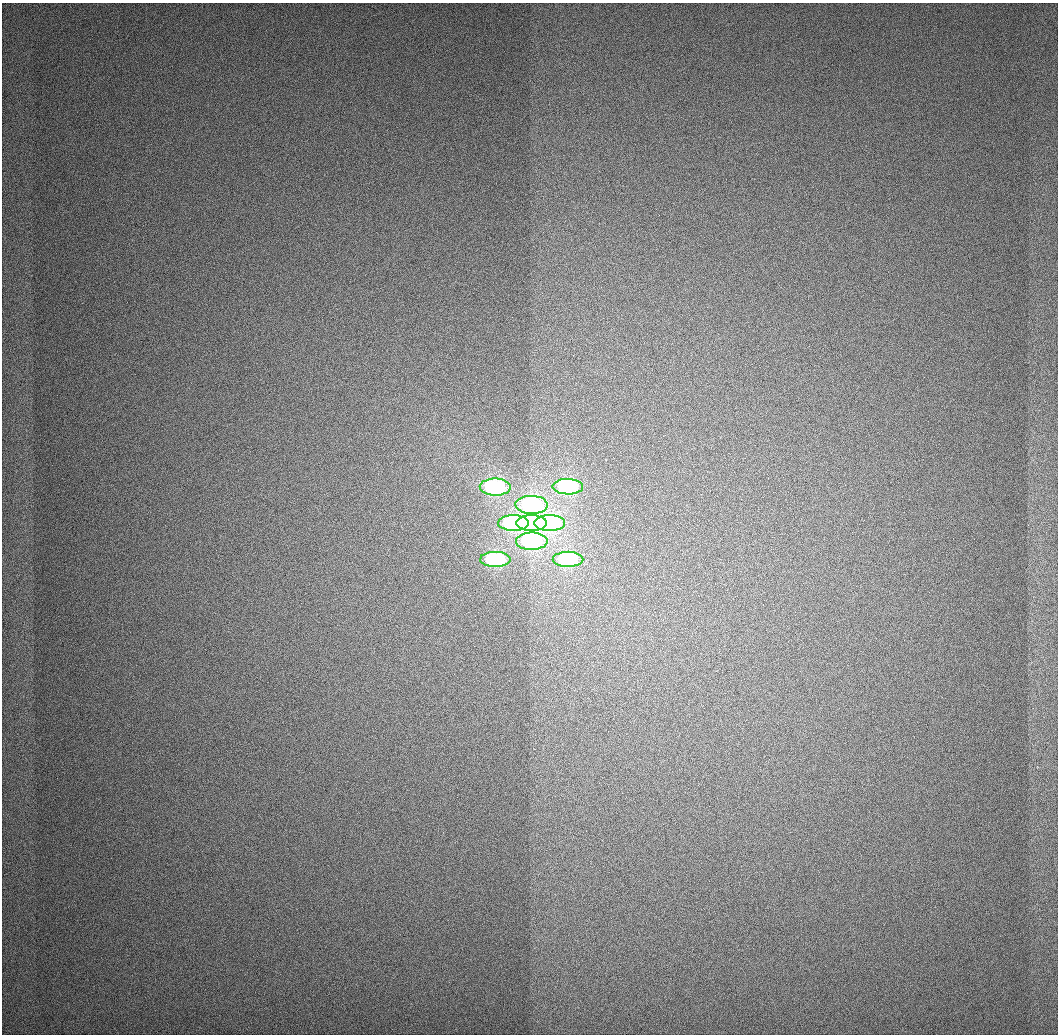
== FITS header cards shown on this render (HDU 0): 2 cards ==
NAXIS1  =                 1056
NAXIS2  =                 1032

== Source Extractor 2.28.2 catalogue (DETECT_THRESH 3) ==
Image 1056 x 1032 px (HDU 0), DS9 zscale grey, 1 PNG px = 1 image px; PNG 1060 x 1036 px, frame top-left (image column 1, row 1032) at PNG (2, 3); each listed source drawn as its Kron ellipse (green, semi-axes under 4 px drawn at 4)
Background 512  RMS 4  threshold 11.9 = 3 sigma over >= 5 px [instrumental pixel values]
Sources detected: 9; all 9 listed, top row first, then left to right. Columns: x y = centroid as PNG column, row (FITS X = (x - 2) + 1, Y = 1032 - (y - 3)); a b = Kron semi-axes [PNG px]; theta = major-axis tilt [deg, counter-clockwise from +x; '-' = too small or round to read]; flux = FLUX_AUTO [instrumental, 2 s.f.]
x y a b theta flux
495 487 15 8 -1 220000
568 487 15 7 -1 200000
532 505 16 9 -2 210000
513 523 15 8 -1 200000
532 523 15 7 0 210000
550 523 15 8 0 210000
532 541 16 8 0 210000
495 559 15 7 0 190000
568 559 15 7 -1 190000